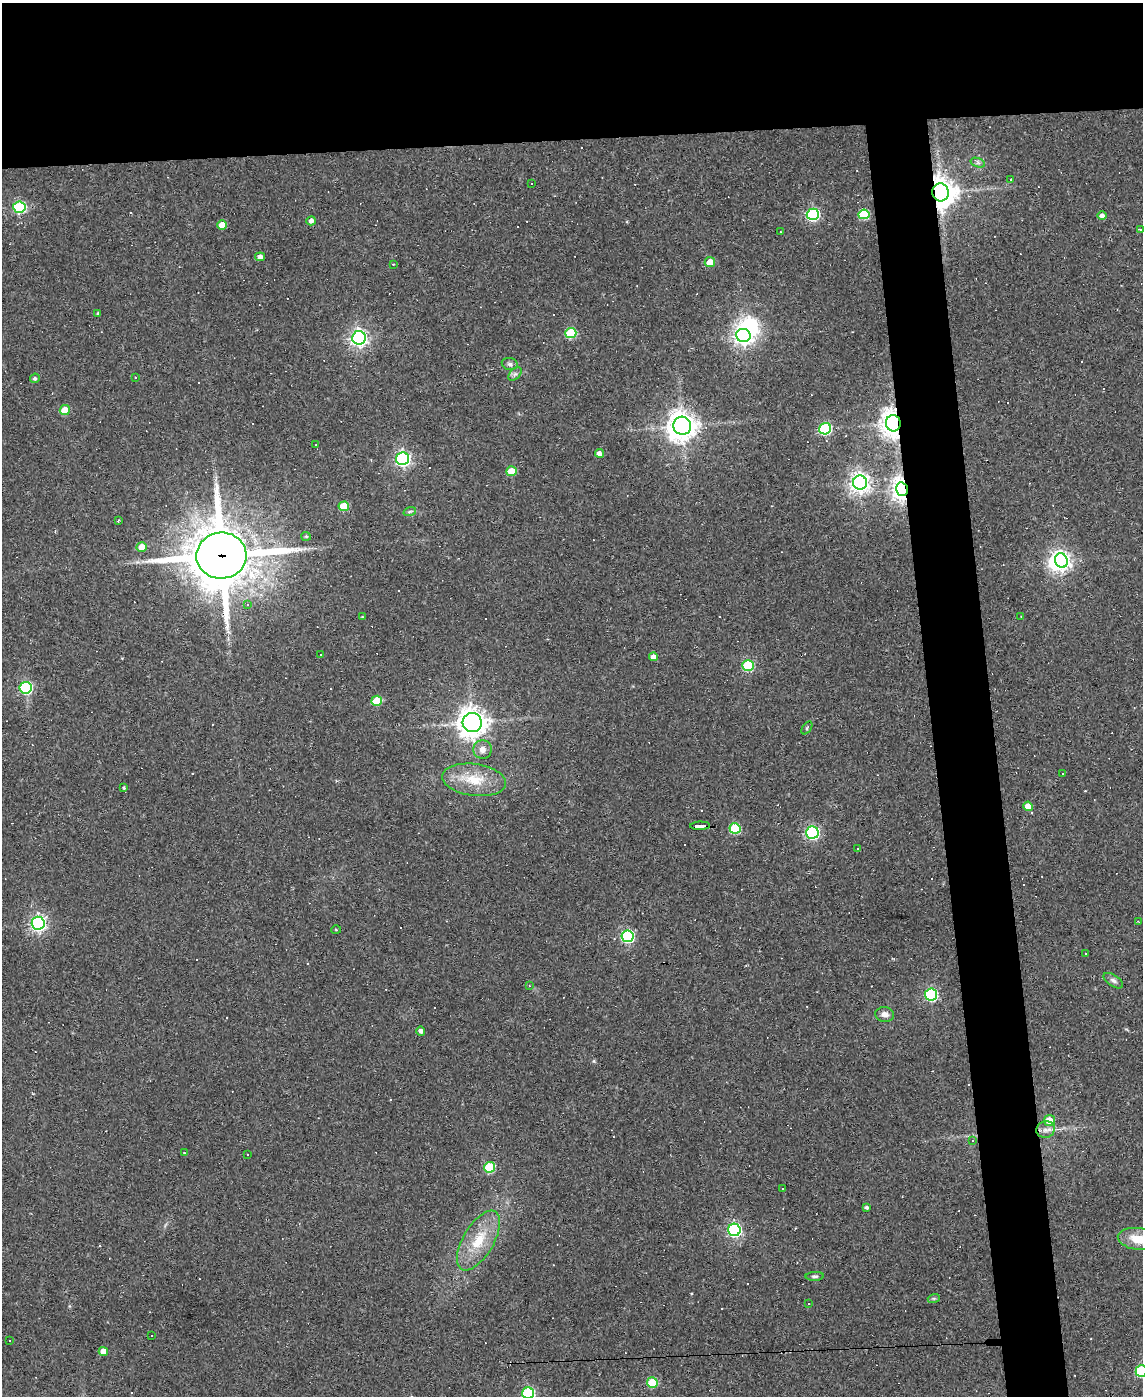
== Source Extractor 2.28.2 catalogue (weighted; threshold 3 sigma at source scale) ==
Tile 2 of 4 x 3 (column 2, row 1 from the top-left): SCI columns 1142-2282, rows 3020-4413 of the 4564 x 4539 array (HDU 1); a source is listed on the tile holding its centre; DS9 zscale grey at full resolution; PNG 1145 x 1398 px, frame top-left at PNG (2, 3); each listed source drawn as its Kron ellipse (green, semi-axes under 4 px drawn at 4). Shown black and unused: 15% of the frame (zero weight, under 2 of 3 exposures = <1% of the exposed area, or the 3 px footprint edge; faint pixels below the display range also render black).
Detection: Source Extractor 2.28.2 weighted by HDU 2 'WHT'; one run over the whole footprint, this tile lists its part. Background 0.0835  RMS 0.0074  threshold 0.0335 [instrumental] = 3 sigma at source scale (4.5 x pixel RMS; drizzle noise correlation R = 1.50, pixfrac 1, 0.05/0.05 arcsec/px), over >= 5 px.
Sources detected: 145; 3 inside a brighter object's white glare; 53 cosmic-ray / hot-pixel residue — neither listed nor drawn; the other 89 listed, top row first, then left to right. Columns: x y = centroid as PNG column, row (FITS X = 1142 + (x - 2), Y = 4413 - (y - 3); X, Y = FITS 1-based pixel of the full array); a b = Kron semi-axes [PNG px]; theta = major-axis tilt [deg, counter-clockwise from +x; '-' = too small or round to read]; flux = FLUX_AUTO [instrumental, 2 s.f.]
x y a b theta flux
978 163 7 4 -19 1.6
1011 179 3 2 - 0.56
532 183 3 2 - 0.96
940 192 9 8 - 1100
19 207 6 5 - 75
813 214 6 6 - 110
864 214 5 5 - 39
1102 216 5 4 - 2.8
311 221 5 4 - 2.9
222 225 5 5 - 8.3
1140 229 4 3 - 0.81
780 232 3 2 - 0.47
260 257 5 4 - 2.7
710 262 5 5 - 11
393 264 3 2 - 0.82
98 313 4 3 - 1.2
571 333 5 5 - 41
743 335 7 6 - 350
359 338 7 6 - 290
510 364 8 6 -15 2.2
515 374 8 5 44 2
135 377 3 2 - 0.53
35 378 5 4 - 1.5
65 410 5 5 - 16
893 423 8 7 - 740
682 426 9 8 - 920
825 429 6 5 - 87
316 445 2 2 - 0.44
599 453 4 4 - 3.8
403 459 6 6 - 200
511 471 5 5 - 15
860 483 7 7 - 410
902 489 7 5 -77 500
344 506 5 5 - 24
410 511 6 4 19 1.1
118 521 3 2 - 0.64
306 536 5 4 - 1
142 547 5 4 - 10
221 556 25 23 5 4000
1061 561 7 6 - 310
247 605 4 3 - 0.83
1021 616 3 2 - 0.45
362 617 4 3 - 0.62
320 655 2 2 - 0.53
653 657 4 4 - 4.5
748 665 5 5 - 55
26 688 6 6 - 85
377 701 5 5 - 25
472 723 9 9 - 840
807 728 7 3 54 1
483 749 9 9 - 4.8
1062 774 2 2 - 0.5
474 780 32 16 -7 23
124 788 4 3 - 1
1028 806 5 4 - 8.1
700 826 10 3 1 93
735 828 5 5 - 44
812 832 6 6 - 130
858 849 2 2 - 0.49
1138 921 4 2 - 0.51
38 923 6 6 - 210
336 930 5 3 - 0.73
627 936 6 6 - 110
1085 953 2 2 - 0.59
1113 981 11 5 -34 2.5
529 986 4 3 - 0.87
931 995 6 6 - 99
885 1014 9 7 -8 4.4
421 1031 4 4 - 2.4
1050 1121 5 5 - 13
1045 1130 9 8 - 4.2
973 1141 4 3 - 1.7
184 1152 3 2 - 0.91
248 1155 3 2 - 0.78
490 1167 5 5 - 44
782 1188 3 2 - 0.62
866 1207 3 3 - 1.7
734 1230 6 6 - 160
1138 1239 20 11 -7 16
478 1241 33 15 59 25
815 1276 9 4 2 1.5
934 1298 6 4 18 1
809 1304 3 2 - 1.1
152 1336 3 2 - 0.86
10 1341 2 2 - 0.73
103 1351 4 4 - 9.3
1141 1371 6 5 - 75
652 1383 5 5 - 33
528 1393 6 6 - 89
Overlapping masked pixels (flux is a lower limit): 5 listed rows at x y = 940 192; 893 423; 902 489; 221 556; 700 826
Isophote crosses this tile's border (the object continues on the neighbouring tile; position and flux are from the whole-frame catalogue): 3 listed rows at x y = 1138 1239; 1141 1371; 528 1393